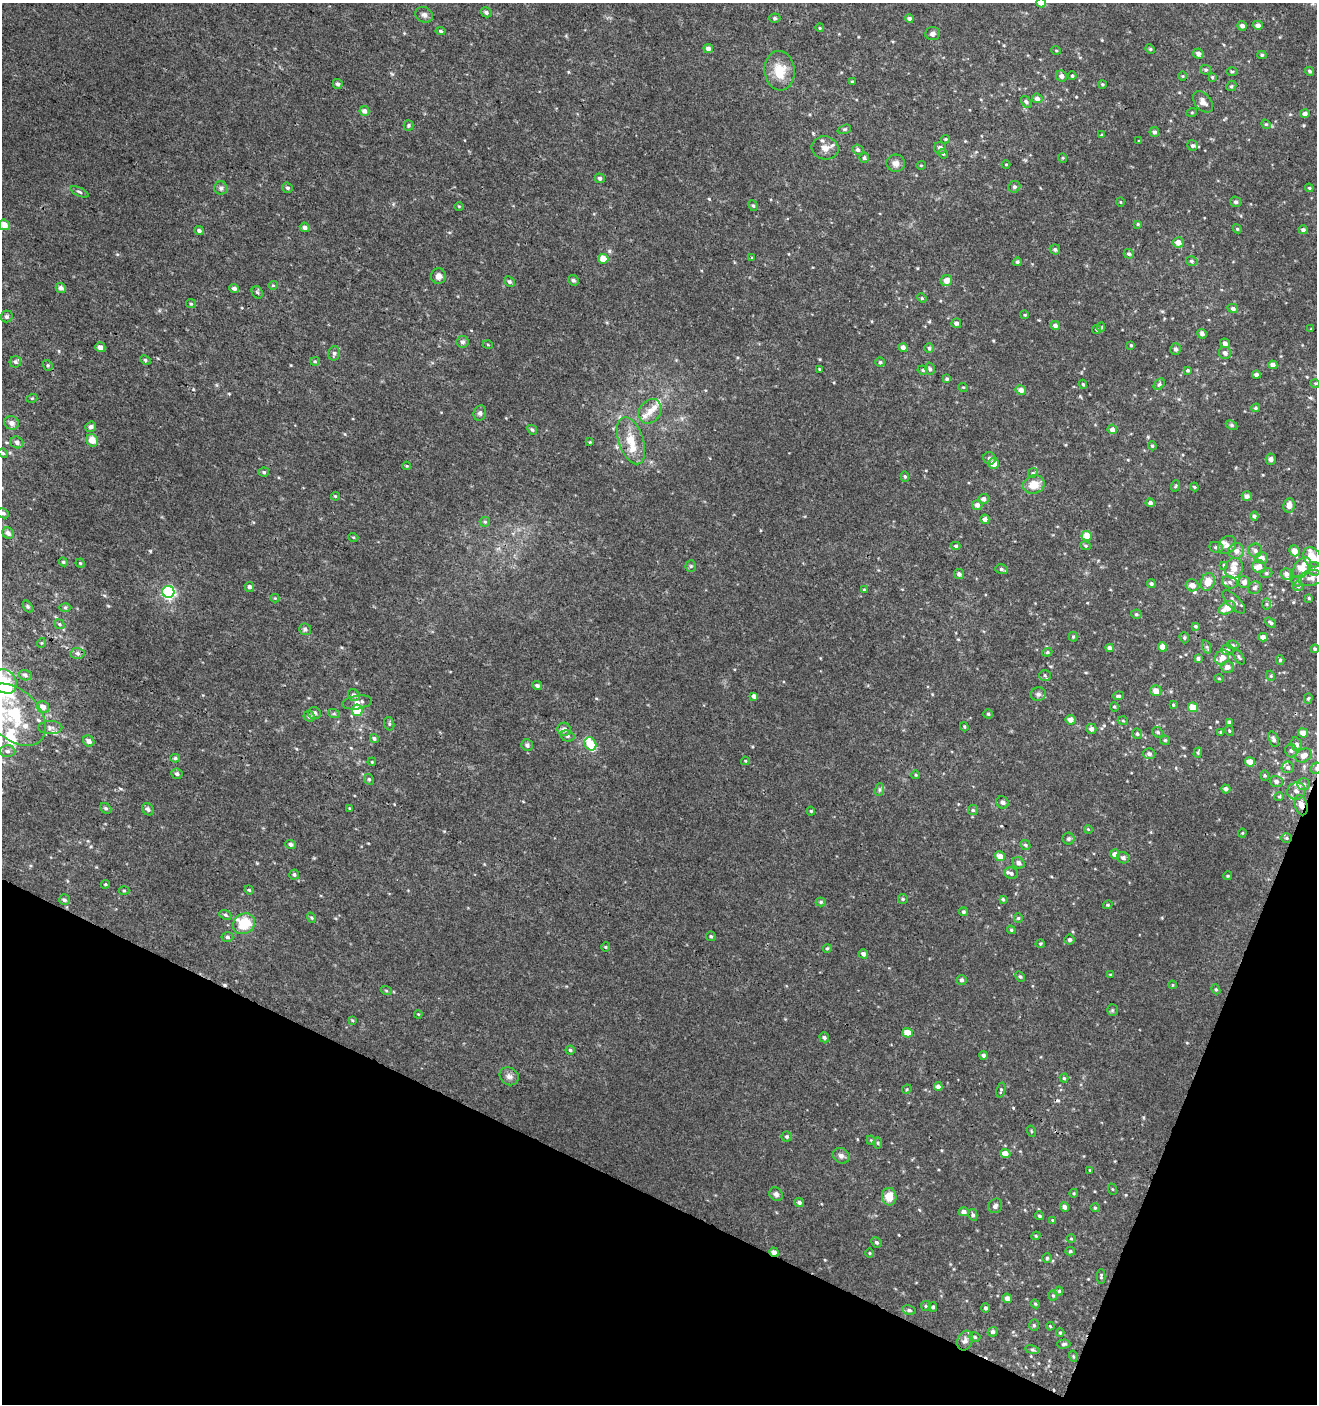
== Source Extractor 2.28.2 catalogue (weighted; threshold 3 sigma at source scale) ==
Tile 15 of 4 x 4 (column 3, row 4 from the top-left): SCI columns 2903-4217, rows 1-1402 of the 5740 x 5616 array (HDU 1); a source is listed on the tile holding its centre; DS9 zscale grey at full resolution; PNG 1319 x 1406 px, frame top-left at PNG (2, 3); each listed source drawn as its Kron ellipse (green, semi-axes under 4 px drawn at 4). Shown black and unused: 20% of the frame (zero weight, under 3 of 4 exposures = <1% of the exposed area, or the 3 px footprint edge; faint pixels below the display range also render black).
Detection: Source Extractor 2.28.2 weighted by HDU 2 'WHT'; one run over the whole footprint, this tile lists its part. Background 0.00216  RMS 0.003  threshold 0.0137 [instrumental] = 3 sigma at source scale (4.5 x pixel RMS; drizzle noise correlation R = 1.50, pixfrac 1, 0.0396/0.0396 arcsec/px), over >= 5 px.
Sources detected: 416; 2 cosmic-ray / hot-pixel residue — neither listed nor drawn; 27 inside a brighter listed object's ellipse — not listed separately; the other 387 listed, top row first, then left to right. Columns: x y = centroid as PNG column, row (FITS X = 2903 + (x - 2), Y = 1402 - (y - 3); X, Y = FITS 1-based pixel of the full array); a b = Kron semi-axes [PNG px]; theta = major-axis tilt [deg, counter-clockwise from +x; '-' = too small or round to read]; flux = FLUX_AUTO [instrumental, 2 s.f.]
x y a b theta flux
1041 3 5 4 - 2.2
486 12 5 4 - 0.67
424 15 9 7 -28 1
775 18 5 4 - 0.47
909 19 4 4 - 0.83
1258 25 5 4 - 1.3
1242 26 5 4 - 0.92
820 28 4 3 - 0.29
441 31 5 4 - 0.52
933 34 7 6 - 0.84
708 48 5 4 - 1.2
1150 49 5 4 - 0.36
1056 50 5 3 - 0.26
1198 54 5 5 - 0.95
1262 55 5 4 - 0.5
1206 70 5 5 - 0.49
780 71 20 15 -83 6.3
1232 71 6 3 0 0.34
1309 71 4 4 - 0.49
1061 76 6 5 - 1
1072 76 4 4 - 0.42
1183 76 4 3 - 0.27
1212 77 4 3 - 0.33
852 81 4 2 - 0.21
338 84 5 5 - 0.66
1102 84 4 3 - 0.35
1231 86 5 4 - 0.44
1037 98 5 5 - 1.1
1026 102 6 4 -54 0.67
1203 102 12 8 -51 1.7
364 111 5 5 - 1.3
1192 112 5 3 - 0.3
1305 114 4 4 - 1.1
1266 124 5 4 - 0.38
408 125 5 5 - 0.47
844 129 7 4 18 0.47
1154 132 5 5 - 0.75
1102 135 4 3 - 0.29
945 139 4 4 - 0.35
1139 141 4 3 - 0.28
1192 145 6 5 - 0.64
825 148 13 11 -11 2.5
940 148 6 6 - 1
858 150 6 5 - 0.73
943 154 5 4 - 0.38
864 158 5 4 - 0.57
1063 158 5 4 - 0.32
896 163 9 8 - 1.7
1006 164 4 3 - 0.21
921 165 5 3 - 0.23
600 178 5 4 - 0.71
1014 187 6 5 - 0.65
221 188 7 6 - 0.8
288 188 5 5 - 0.58
1309 188 4 3 - 0.36
79 192 10 4 -24 0.57
1120 202 5 3 - 0.22
1236 202 5 5 - 0.71
459 206 4 3 - 0.24
753 206 5 4 - 0.48
1138 224 4 4 - 0.31
4 225 5 5 - 2.9
305 227 5 5 - 1
1237 229 4 4 - 0.34
1303 230 4 4 - 0.72
199 231 4 4 - 0.61
1178 242 5 5 - 1.9
1055 249 5 5 - 0.7
1129 254 5 4 - 0.56
752 258 4 4 - 0.26
603 259 5 5 - 3.9
1192 261 6 4 -16 0.52
1017 262 4 4 - 0.49
439 276 8 7 - 1.4
573 280 5 5 - 0.68
947 281 5 5 - 2.4
509 282 5 4 - 0.63
273 285 4 4 - 0.31
61 288 5 5 - 1.1
234 288 5 4 - 0.86
257 292 6 5 - 0.53
922 298 5 4 - 0.39
191 304 5 4 - 0.37
1233 308 5 4 - 0.78
1025 315 4 3 - 0.27
7 316 6 6 - 0.73
956 323 5 5 - 0.87
1055 325 4 4 - 1.1
1101 327 4 4 - 0.44
1311 329 3 3 - 0.19
1097 330 5 4 - 0.46
1202 334 5 4 - 0.8
463 342 6 6 - 0.72
1225 343 5 4 - 1.1
488 345 5 3 - 0.26
1131 345 3 3 - 0.28
100 347 5 5 - 1.4
903 347 4 4 - 1.3
929 348 5 5 - 0.45
1175 349 6 5 - 0.78
334 353 7 5 75 0.67
1225 353 6 6 - 1.1
145 360 5 4 - 0.45
315 361 5 4 - 0.39
15 362 6 5 - 0.69
880 362 4 4 - 0.44
48 365 6 4 -70 0.39
1273 365 4 4 - 1.2
820 369 3 3 - 0.31
930 369 6 4 -75 0.55
923 370 5 4 - 0.39
1188 370 4 4 - 0.4
1256 375 4 4 - 0.85
947 379 4 3 - 0.42
1315 383 5 3 - 0.29
1083 384 5 3 - 0.34
1159 384 6 4 49 0.6
963 387 5 3 - 0.25
1021 390 5 4 - 1.4
32 398 5 3 - 0.32
1256 408 4 3 - 0.35
650 411 13 10 54 2.5
480 413 8 6 73 0.81
12 423 7 6 - 1.4
1232 425 6 4 -26 0.47
91 427 5 5 - 0.79
1112 429 5 4 - 1.4
532 430 5 4 - 0.51
92 440 6 5 - 3.1
631 441 24 12 -71 5.7
17 442 6 5 - 0.96
590 442 3 3 - 0.22
1152 446 5 4 - 0.37
3 453 5 4 - 0.4
989 458 6 6 - 0.83
1271 459 5 5 - 0.9
994 463 5 5 - 3.1
406 466 4 3 - 0.29
264 472 5 4 - 0.47
1033 473 5 4 - 0.41
905 476 5 4 - 0.43
1034 485 11 9 20 4.2
1175 486 6 3 70 0.32
1194 487 4 3 - 0.35
335 496 4 4 - 0.33
1247 496 5 5 - 1
983 499 5 5 - 1.2
1150 503 4 4 - 0.97
977 505 5 5 - 1.1
1289 505 7 5 83 2
3 513 6 5 - 0.67
1254 516 4 4 - 0.68
985 519 5 4 - 1.4
485 522 5 5 - 0.39
8 533 6 5 - 1
1087 536 5 5 - 4.7
353 537 5 3 - 0.27
1227 545 10 8 43 1.5
956 546 4 3 - 0.45
1085 546 5 4 - 0.37
1216 547 7 5 -10 0.66
1255 550 7 7 - 0.93
1236 551 8 7 - 1.5
1294 551 5 5 - 2.2
1312 557 11 8 -57 5.9
1262 558 6 5 - 1.8
63 562 4 4 - 0.38
80 563 4 4 - 0.39
1224 565 4 3 - 0.28
691 566 5 5 - 0.44
1259 566 7 6 - 1.9
1234 568 11 8 66 2.9
1302 568 12 7 54 5.2
1001 569 6 5 - 0.61
1314 569 7 6 - 1
1266 573 6 5 - 0.49
959 574 5 5 - 0.83
1286 574 6 5 - 1
1311 578 13 7 10 1.7
1297 581 6 5 - 0.47
1208 582 9 6 69 3.6
1230 582 8 6 -22 0.94
1244 582 6 6 - 1.4
1151 584 4 4 - 0.57
1192 585 6 6 - 2
1298 586 5 4 - 0.46
249 587 5 5 - 0.82
1254 588 7 6 - 0.8
864 590 4 3 - 0.3
168 592 6 6 - 49
275 598 4 4 - 0.28
1309 598 4 3 - 0.3
1234 602 15 6 -47 1.5
1267 604 6 4 -89 0.44
28 607 7 4 -58 0.41
65 607 6 4 1 0.42
1227 608 9 6 27 3.5
1136 614 5 4 - 0.45
1270 622 6 4 -35 0.56
59 624 5 4 - 0.44
1195 626 4 3 - 0.35
305 629 6 6 - 0.72
1073 637 5 4 - 0.34
1263 637 4 4 - 1.4
1184 638 6 4 -71 0.39
41 643 5 3 - 0.25
1233 645 6 4 -11 0.37
1163 647 4 4 - 2.9
1207 647 7 4 -72 0.5
1110 648 4 4 - 0.97
1315 649 4 4 - 0.37
1227 650 6 5 - 0.63
1047 652 5 4 - 0.37
78 653 7 5 -2 0.86
1222 657 8 6 55 2
1239 657 8 3 -58 0.47
1198 658 4 4 - 0.59
1280 660 5 4 - 0.45
1227 667 6 5 - 1.5
25 675 6 5 - 0.65
1045 675 6 5 - 0.57
1271 676 5 3 - 0.3
1219 678 5 3 - 0.3
5 681 13 11 -46 5.1
537 686 5 4 - 0.71
1156 691 5 5 - 2.5
1038 694 7 7 - 1
354 695 6 5 - 0.93
754 696 4 4 - 0.85
1118 696 6 3 8 0.41
1308 699 5 4 - 0.42
357 702 15 6 9 1.9
1173 705 4 3 - 0.29
43 707 6 5 - 2
1114 707 5 4 - 0.37
1193 707 5 5 - 5.8
357 710 5 5 - 8.2
314 713 6 6 - 1.1
334 714 6 4 -18 0.38
988 714 4 4 - 0.4
14 715 37 24 -45 21
309 716 6 5 - 0.83
1071 720 5 5 - 2
1123 721 5 3 - 0.26
1229 722 4 3 - 0.57
389 724 6 5 - 0.5
964 727 4 3 - 0.32
50 728 12 6 0 1.2
564 729 7 6 - 1.5
1091 729 5 5 - 1.1
1229 731 5 4 - 0.35
1158 732 6 4 -43 0.51
1221 732 4 3 - 0.3
1303 733 5 4 - 2.1
1137 734 5 5 - 0.52
567 736 7 5 -17 0.67
374 738 4 3 - 0.48
1273 739 8 5 -68 0.72
1165 740 5 4 - 0.37
89 741 6 5 - 1.3
590 744 7 6 - 5.1
1297 744 7 5 -75 0.89
527 745 6 5 - 0.85
8 751 8 6 -2 0.91
1291 751 7 6 - 0.74
1198 753 5 4 - 0.43
1149 754 6 5 - 0.97
1304 755 8 6 30 2
175 758 5 4 - 0.43
745 761 4 4 - 0.28
372 762 4 3 - 0.26
1250 762 5 4 - 3
1288 767 6 6 - 0.78
1316 768 6 5 - 0.53
177 774 5 5 - 0.77
916 775 4 3 - 0.27
1265 775 5 4 - 0.39
369 779 6 4 -66 0.46
1276 781 6 5 - 1
1304 784 6 6 - 0.75
1226 789 4 4 - 1
880 790 6 4 71 0.47
1296 791 9 8 - 1.4
1279 797 4 4 - 0.36
1003 802 6 6 - 0.69
1301 805 10 6 -77 2
106 808 6 5 - 0.54
350 808 4 3 - 0.28
148 809 6 5 - 0.8
973 810 5 5 - 0.44
811 811 4 3 - 0.34
1088 829 4 3 - 0.3
1242 833 4 4 - 0.28
1286 838 5 4 - 0.49
1068 839 6 6 - 0.54
291 844 5 4 - 0.76
1025 845 5 4 - 0.44
1115 854 5 5 - 1.7
1000 856 5 5 - 2.4
1123 858 6 5 - 0.98
1019 863 6 5 - 1.1
1011 873 7 5 -22 0.71
294 875 5 5 - 0.58
1228 876 4 2 - 0.28
105 884 5 4 - 0.34
249 890 5 4 - 0.32
124 891 5 3 - 0.33
903 899 5 4 - 0.43
1003 899 4 4 - 0.4
64 900 5 5 - 0.61
821 902 5 4 - 0.43
1108 905 5 4 - 0.33
964 912 4 4 - 0.48
225 915 6 4 -21 0.46
311 918 5 4 - 0.39
1018 918 4 4 - 0.38
244 924 11 10 - 11
1011 930 4 4 - 0.38
711 936 5 4 - 0.45
227 937 6 4 -5 0.61
1069 940 5 5 - 0.77
1040 944 4 4 - 0.36
606 947 5 3 - 0.29
827 948 4 3 - 0.39
863 954 5 4 - 1
1111 975 4 3 - 0.41
1020 976 5 4 - 0.47
962 980 5 5 - 0.73
1172 985 4 3 - 0.22
1216 989 5 4 - 0.4
386 990 5 3 - 0.3
1112 1010 6 5 - 0.43
418 1014 4 3 - 0.24
352 1020 4 3 - 0.3
908 1033 5 4 - 3.8
824 1037 5 4 - 0.62
570 1050 4 4 - 0.42
983 1055 4 4 - 0.88
509 1076 10 8 -34 1.3
1064 1078 4 4 - 0.37
938 1086 4 4 - 1.4
907 1089 5 4 - 0.33
1001 1090 8 3 77 0.41
1031 1131 5 3 - 0.28
787 1137 5 5 - 0.51
871 1140 4 4 - 0.32
878 1143 6 4 -89 0.39
1005 1153 5 4 - 2.2
841 1156 9 7 -31 1.1
1090 1170 4 4 - 0.25
1112 1189 6 3 -70 0.32
1074 1193 4 3 - 0.27
776 1194 7 6 - 0.89
889 1197 9 7 -89 3.8
799 1202 5 4 - 0.72
995 1206 7 6 - 0.98
1064 1207 5 4 - 1
1095 1208 4 4 - 0.35
964 1212 5 4 - 1
973 1215 6 4 -79 0.6
1040 1216 5 4 - 0.51
1053 1220 4 3 - 0.37
1036 1236 4 4 - 0.34
1071 1239 5 3 - 0.25
876 1242 5 5 - 0.63
1070 1251 5 4 - 0.45
774 1252 5 4 - 1.4
869 1253 5 3 - 0.29
1047 1258 5 5 - 0.38
1101 1276 7 4 90 0.45
1059 1291 4 4 - 0.37
1053 1296 5 4 - 0.38
1007 1298 5 4 - 1.5
1035 1304 4 4 - 0.32
926 1306 5 5 - 0.44
933 1307 4 4 - 0.51
986 1308 4 4 - 0.63
909 1310 7 4 -10 0.63
1034 1325 6 5 - 0.48
1050 1326 4 3 - 0.25
993 1332 5 5 - 0.72
1060 1333 4 4 - 0.35
975 1337 5 4 - 0.56
965 1341 10 7 71 1.4
1064 1344 6 4 2 0.54
1032 1350 7 4 -9 0.55
1073 1356 5 3 - 0.27
Overlapping masked pixels (flux is a lower limit): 3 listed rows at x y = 1316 768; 1301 805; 774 1252
Isophote crosses this tile's border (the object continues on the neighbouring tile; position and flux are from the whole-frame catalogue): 7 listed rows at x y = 1041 3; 4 225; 3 513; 1312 557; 5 681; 14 715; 1316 768